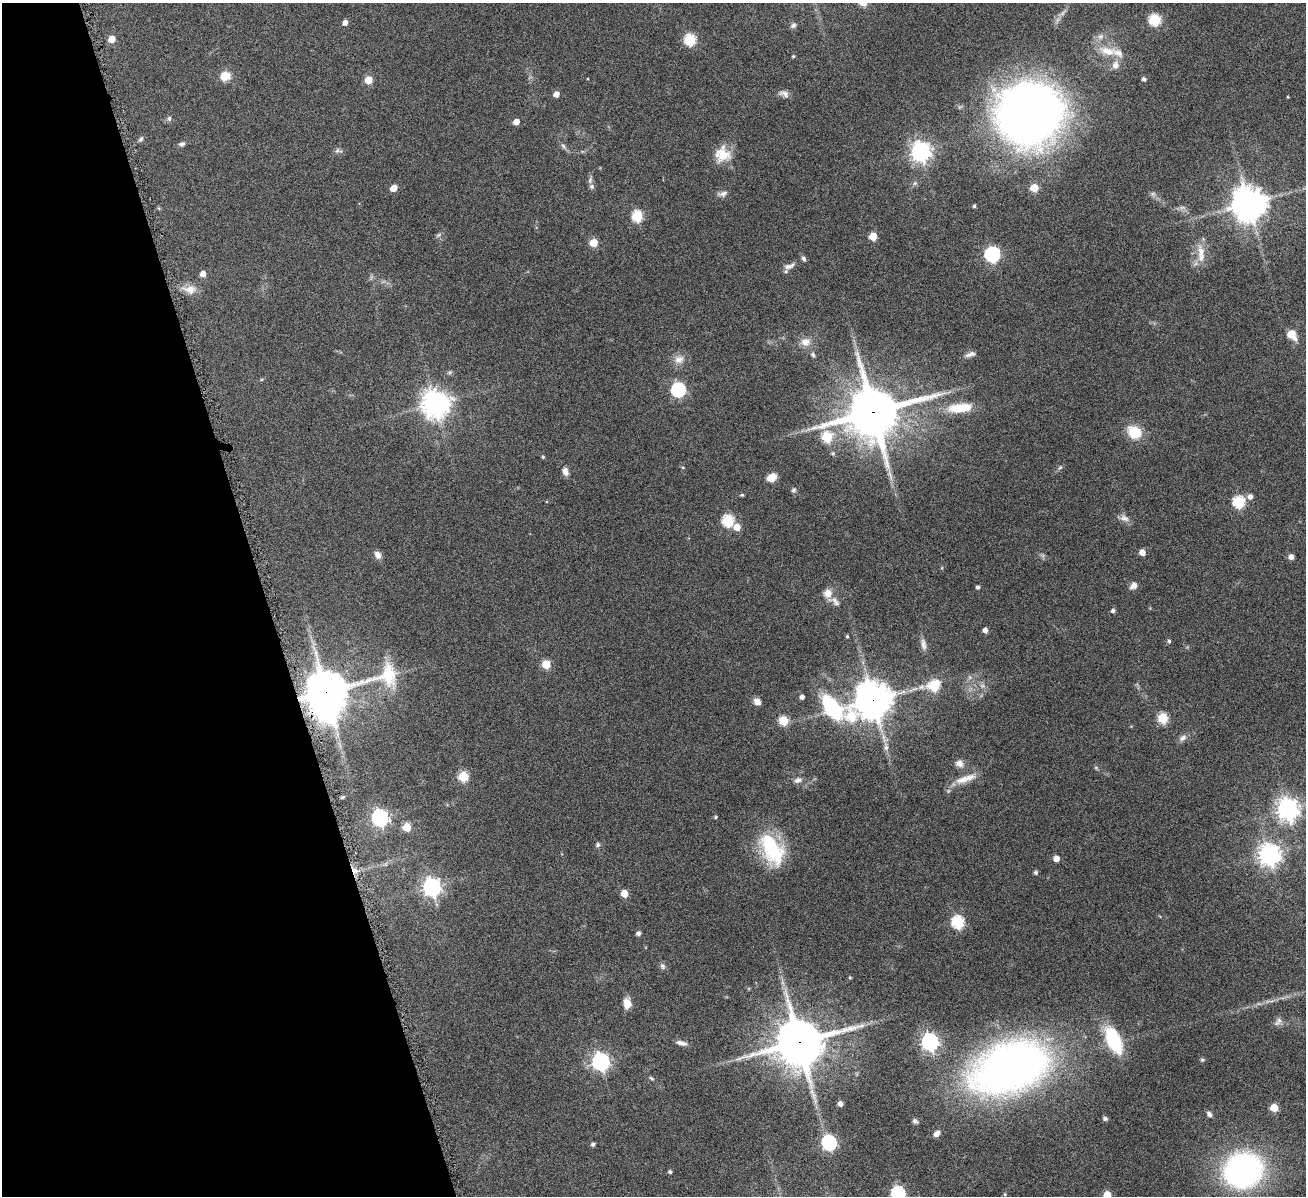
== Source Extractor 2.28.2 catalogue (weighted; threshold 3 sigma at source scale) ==
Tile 5 of 4 x 4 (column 1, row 2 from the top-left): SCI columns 7-1310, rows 2666-3859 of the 5223 x 5210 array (HDU 1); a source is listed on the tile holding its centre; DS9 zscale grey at full resolution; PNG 1308 x 1198 px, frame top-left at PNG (2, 3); no overlay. Shown black and unused: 20% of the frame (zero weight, under 4 of 8 exposures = <1% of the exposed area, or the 3 px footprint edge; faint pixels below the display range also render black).
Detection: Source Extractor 2.28.2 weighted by HDU 2 'WHT'; one run over the whole footprint, this tile lists its part. Background 0.108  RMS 0.0052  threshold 0.0211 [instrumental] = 3 sigma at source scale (4.09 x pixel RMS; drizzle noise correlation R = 1.36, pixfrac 0.8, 0.05/0.05 arcsec/px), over >= 5 px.
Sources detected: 140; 1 too faint to see at this stretch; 1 cosmic-ray / hot-pixel residue — not listed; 8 inside a brighter listed object's ellipse — not listed separately; the other 130 listed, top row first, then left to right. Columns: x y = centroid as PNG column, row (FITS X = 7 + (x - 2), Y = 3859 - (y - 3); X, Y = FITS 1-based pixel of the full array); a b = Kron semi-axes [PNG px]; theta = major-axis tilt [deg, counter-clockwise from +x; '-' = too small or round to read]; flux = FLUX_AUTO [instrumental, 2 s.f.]
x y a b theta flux
1155 20 6 6 - 42
345 23 5 4 - 2.6
793 25 8 6 30 1.3
1100 36 8 8 - 2
112 39 5 5 - 5.9
690 40 6 6 - 38
1107 51 22 11 -11 8.3
793 56 4 4 - 0.52
1115 65 10 9 - 3.2
225 76 10 9 - 7.3
1144 79 5 4 - 1.2
368 80 5 5 - 8.1
556 94 5 5 - 3.5
784 94 14 7 -23 2.2
1288 97 3 2 - 0.34
1030 113 35 34 - 750
169 118 7 5 89 0.98
516 122 5 4 - 4.3
140 139 7 5 41 0.93
182 144 8 6 21 1.2
563 146 8 4 -46 1.1
337 150 6 5 - 1
921 151 7 7 - 250
722 154 19 19 - 9.2
590 180 10 5 72 1.2
915 183 6 5 - 0.9
1034 187 5 5 - 11
393 188 6 5 - 5.1
723 194 14 6 9 2
1153 194 7 6 - 1.1
1248 203 11 10 - 840
974 206 4 3 - 0.71
1182 207 7 4 1 1.2
637 216 6 6 - 34
438 235 8 5 27 0.98
873 236 5 5 - 12
593 243 5 5 - 11
1201 251 19 10 -84 6.2
992 254 7 7 - 92
789 266 17 7 21 2.7
203 274 5 5 - 2.9
190 289 19 11 -6 4.7
1291 334 7 5 -51 14
805 342 14 10 3 4.2
813 354 7 5 -49 1
970 354 14 6 18 2
679 359 14 11 27 4
450 372 6 4 19 0.77
678 390 6 6 - 79
436 404 9 9 - 580
960 408 28 10 6 13
873 412 18 17 - 2200
1134 432 14 12 -38 13
827 437 6 6 - 27
833 453 5 5 - 0.79
543 457 4 4 - 0.6
1060 467 6 4 21 0.73
565 471 10 7 -69 2.6
772 477 10 7 34 5.5
794 490 7 6 - 1
742 495 4 4 - 0.64
1250 496 6 6 - 2.2
1239 502 6 6 - 44
1124 518 12 8 -20 2.6
727 521 6 6 - 39
737 527 6 5 - 5.5
1142 552 5 5 - 4.2
378 555 9 7 -62 2.7
1291 557 5 4 - 2.8
1133 585 10 8 48 2.2
978 587 4 4 - 1.1
828 593 12 11 - 3.8
1113 611 5 4 - 1.3
985 630 4 4 - 2.3
847 636 4 3 - 0.62
1169 641 5 4 - 0.9
923 644 17 7 -80 2.6
546 664 5 5 - 15
934 685 6 6 - 34
326 692 22 12 14 1400
873 700 12 11 - 1000
757 702 8 7 - 3.2
832 708 37 23 -39 38
326 709 10 9 - 290
1163 718 6 5 - 26
783 720 5 5 - 20
1182 738 11 8 30 2
886 747 9 6 81 1.8
959 763 11 10 - 2.8
463 776 5 5 - 24
963 779 23 10 15 6.4
798 780 11 7 19 2
342 797 5 3 - 0.61
1288 809 8 7 - 330
716 817 4 4 - 0.59
380 818 7 7 - 150
407 827 5 5 - 14
598 845 7 5 57 0.92
771 848 33 18 -62 41
1269 854 8 7 - 340
1056 858 5 5 - 3.9
1036 872 5 4 - 1.1
432 887 7 7 - 200
624 893 5 5 - 8
957 922 6 6 - 50
638 933 4 4 - 1.6
662 966 9 6 -63 1.2
627 1003 10 8 -86 5.3
1278 1021 13 7 55 2
1114 1040 27 13 -62 29
799 1042 17 15 20 1700
930 1042 7 7 - 160
681 1043 13 5 -13 2.1
1202 1060 6 5 - 0.74
601 1062 7 7 - 170
1010 1068 90 53 20 250
651 1078 7 3 -35 0.67
840 1104 5 4 - 2.3
1274 1108 5 5 - 11
1209 1114 8 6 -56 1.4
1105 1119 7 5 -11 0.94
915 1121 7 5 -34 1.1
937 1133 7 5 43 2.6
829 1142 7 6 - 97
593 1144 5 4 - 1.2
1243 1170 26 23 22 160
670 1172 4 4 - 0.93
898 1193 6 6 - 73
1005 1194 4 4 - 0.48
1107 1195 5 5 - 10
Overlapping masked pixels (flux is a lower limit): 5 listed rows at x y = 873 412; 326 692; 873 700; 326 709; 799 1042
Isophote crosses this tile's border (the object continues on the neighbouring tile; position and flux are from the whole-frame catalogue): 2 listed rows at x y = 898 1193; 1107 1195